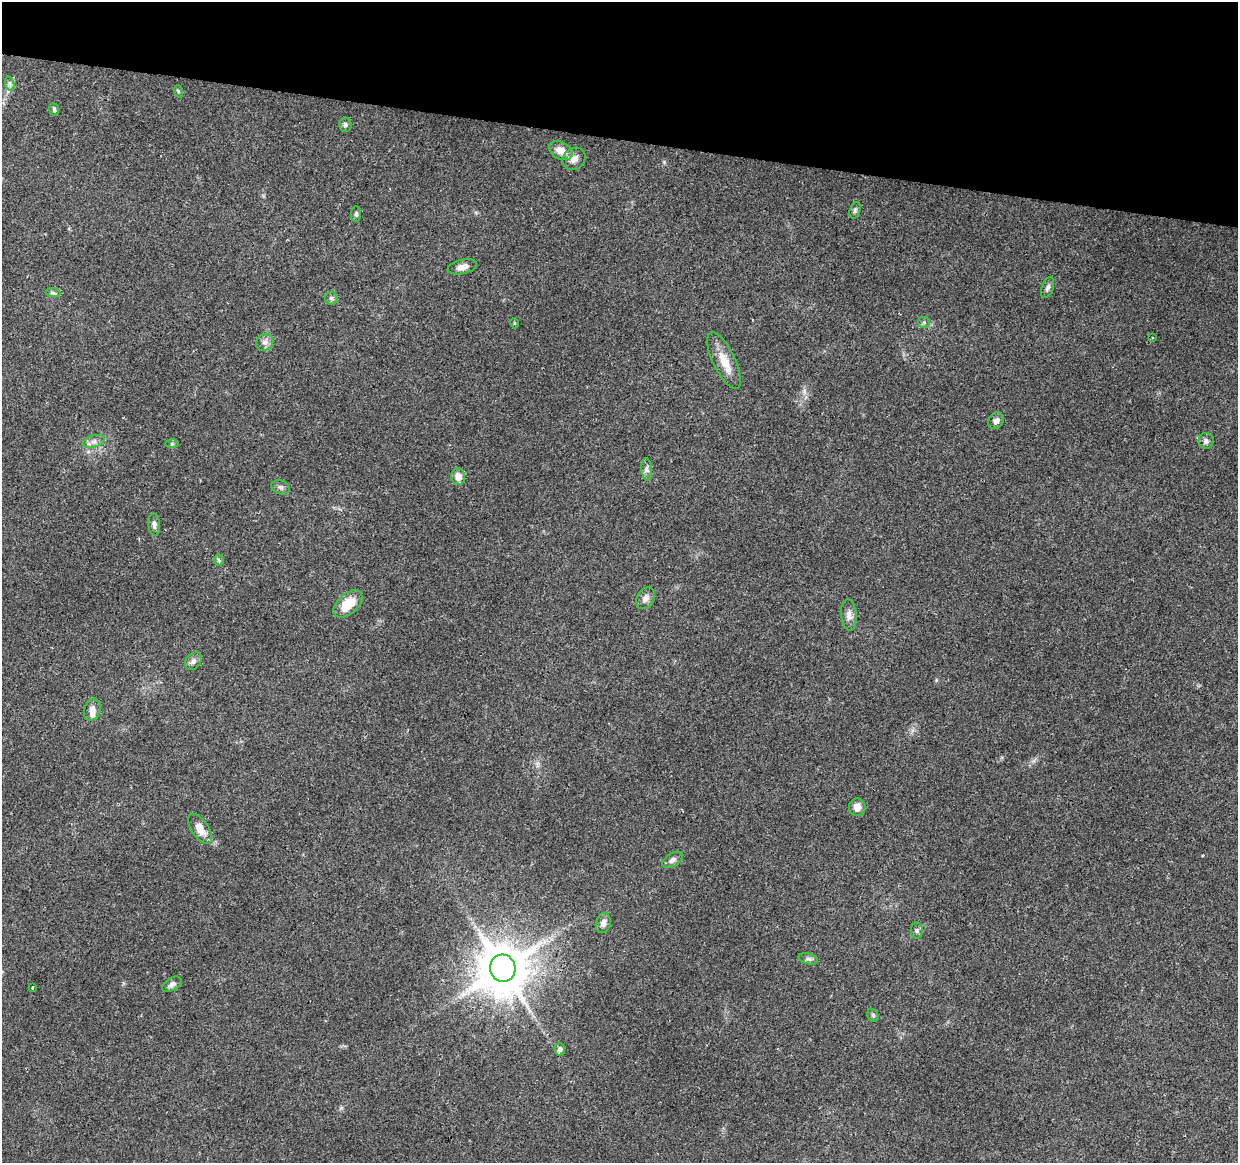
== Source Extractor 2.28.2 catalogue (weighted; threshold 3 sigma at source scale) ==
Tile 2 of 4 x 4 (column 2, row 1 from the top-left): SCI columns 1237-2472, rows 3708-4868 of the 4952 x 5152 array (HDU 1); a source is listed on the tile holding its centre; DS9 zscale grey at full resolution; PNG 1240 x 1165 px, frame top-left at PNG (2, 2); each listed source drawn as its Kron ellipse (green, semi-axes under 4 px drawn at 4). Shown black and unused: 12% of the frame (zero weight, under 2 of 3 exposures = <1% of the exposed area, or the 3 px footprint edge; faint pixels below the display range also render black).
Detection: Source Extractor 2.28.2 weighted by HDU 2 'WHT'; one run over the whole footprint, this tile lists its part. Background 0.0677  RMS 0.0081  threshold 0.0366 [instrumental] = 3 sigma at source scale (4.5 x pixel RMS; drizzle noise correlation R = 1.50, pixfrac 1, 0.0396/0.0396 arcsec/px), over >= 5 px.
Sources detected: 43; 1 inside a brighter listed object's ellipse — not listed separately; the other 42 listed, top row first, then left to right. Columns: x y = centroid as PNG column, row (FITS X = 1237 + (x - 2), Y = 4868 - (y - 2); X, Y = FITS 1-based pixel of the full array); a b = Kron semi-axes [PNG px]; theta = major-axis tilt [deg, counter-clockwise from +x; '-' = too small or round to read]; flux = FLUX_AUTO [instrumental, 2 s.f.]
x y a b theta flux
10 84 7 4 -72 1.9
178 91 6 4 -72 1
54 109 6 5 - 1.7
345 125 7 6 - 2
561 151 12 8 -27 9.5
574 159 12 10 42 5.3
855 210 8 5 72 1.6
356 214 7 5 90 1.5
462 267 15 7 13 5.6
1048 287 11 5 70 2.7
53 293 7 4 -2 1.5
331 298 6 6 - 1.9
924 322 6 5 - 1.5
514 323 5 3 - 0.76
1152 338 3 2 - 0.79
265 342 9 8 - 3.5
724 361 31 11 -64 14
996 421 9 7 54 3.7
94 441 11 6 15 3.7
1206 441 8 8 - 2.8
172 444 6 4 0 1.2
647 469 11 5 -86 2.6
458 476 8 7 - 6.7
280 487 9 7 -22 2.3
154 525 11 6 -83 2.8
219 560 6 5 - 1.2
646 598 11 8 59 4.4
348 604 17 10 41 17
849 615 16 7 -86 5.3
193 661 9 7 49 3.1
92 710 11 8 72 5
857 807 9 8 - 6.3
200 829 17 8 -56 9
672 860 11 6 33 3.4
603 923 10 7 74 4.2
917 930 8 6 90 1.8
808 959 10 5 -16 2.2
503 968 13 12 - 3900
172 984 11 6 31 2.8
32 987 3 2 - 1.1
873 1015 7 5 -68 1.4
560 1049 6 5 - 2.6